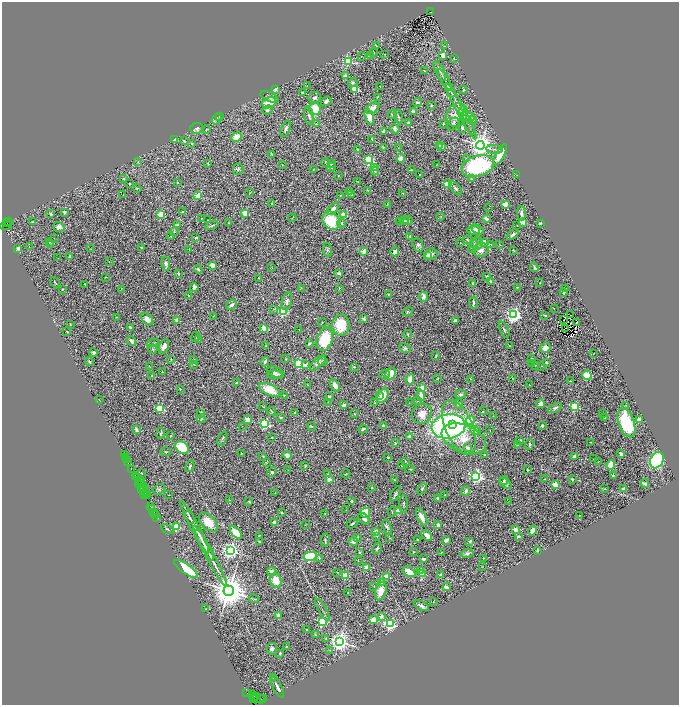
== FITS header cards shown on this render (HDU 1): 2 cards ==
NAXIS1  =                 1354
NAXIS2  =                 1406

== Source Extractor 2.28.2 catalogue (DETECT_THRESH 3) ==
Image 1354 x 1406 px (HDU 1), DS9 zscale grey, zoomed out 1/2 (1 PNG px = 2 x 2 image px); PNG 681 x 707 px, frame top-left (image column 2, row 1406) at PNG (2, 2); each listed source drawn as its Kron ellipse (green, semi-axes under 4 px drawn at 4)
Background 3.78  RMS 0.068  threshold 0.204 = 3 sigma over >= 5 px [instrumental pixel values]
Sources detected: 606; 85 cannot appear on this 1/2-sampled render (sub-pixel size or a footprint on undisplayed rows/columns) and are neither listed nor drawn; of the other 521, the 500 brightest by FLUX_AUTO listed and drawn (21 fainter detections omitted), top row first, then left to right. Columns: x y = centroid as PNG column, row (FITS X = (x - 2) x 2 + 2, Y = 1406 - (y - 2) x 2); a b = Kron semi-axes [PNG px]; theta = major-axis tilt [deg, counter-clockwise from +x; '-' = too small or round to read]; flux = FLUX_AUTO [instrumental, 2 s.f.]
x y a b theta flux
430 12 3 3 - 850
376 46 2 2 - 20
444 46 2 2 - 10
373 53 4 2 - 20
385 54 2 2 - 4
443 55 3 2 - 300
361 56 2 1 - 6.6
371 56 4 3 - 16
454 59 2 1 - 4.4
348 61 4 3 - 850
424 70 2 1 - 7.4
440 71 11 3 -63 31
345 76 2 2 - 190
445 80 12 2 -60 34
353 83 5 4 - 26
307 86 3 2 - 6.1
380 86 2 1 - 5.7
450 87 3 2 - 270
275 89 2 2 - 140
355 89 3 3 - 800
464 89 2 2 - 29
302 93 2 2 - 61
452 93 4 3 - 14
269 97 9 5 -23 47
377 97 3 3 - 9.5
314 98 6 5 - 35
326 101 5 4 - 47
418 102 4 2 - 14
269 103 7 5 21 230
431 106 2 2 - 11
373 108 7 5 32 110
315 109 6 5 - 330
268 110 5 4 - 45
461 111 31 3 -62 130
464 111 5 4 - 20
413 112 4 3 - 41
392 114 4 4 - 33
457 115 12 10 67 240
220 116 2 2 - 40
309 116 9 5 -79 55
369 117 8 4 -73 210
399 117 7 3 -73 21
468 117 6 5 - 46
217 119 6 4 55 30
472 120 4 3 - 47
467 122 15 2 -60 29
408 123 4 3 - 39
316 124 3 2 - 9.3
443 124 3 2 - 14
453 124 7 5 50 30
197 128 6 5 - 39
462 128 3 2 - 39
286 129 9 3 71 32
395 129 5 4 - 39
206 130 4 2 - 10
384 132 4 3 - 56
236 137 5 4 - 150
372 139 2 2 - 16
175 140 2 2 - 60
184 141 2 2 - 12
192 143 3 2 - 5.8
439 145 2 2 - 29
480 145 4 4 - 14000
442 146 2 2 - 220
383 147 2 2 - 22
398 148 3 2 - 10
358 149 2 2 - 75
494 149 8 3 -5 26
272 154 4 3 - 12
500 155 12 4 62 280
401 158 4 4 - 110
467 159 2 2 - 11
369 160 3 3 - 930
138 162 3 3 - 10
326 162 4 2 - 10
208 163 2 2 - 17
331 164 3 3 - 10
282 165 3 2 - 5.7
436 165 2 1 - 4.5
478 166 16 10 17 1200
332 167 4 3 - 20
374 168 2 2 - 8.5
238 169 5 5 - 27
313 169 2 2 - 5.2
411 170 3 3 - 9.6
375 171 4 4 - 22
419 175 2 1 - 8.4
517 175 2 2 - 4.7
338 176 2 1 - 5.2
124 178 2 2 - 33
471 179 4 3 - 12
177 182 2 2 - 21
358 182 3 2 - 6.3
130 183 2 2 - 14
447 184 2 2 - 370
137 188 4 2 - 6.3
455 188 8 3 -51 25
368 190 2 2 - 5.7
349 191 2 1 - 3.9
250 193 2 2 - 5.9
403 193 3 2 - 4.5
123 195 2 2 - 4.4
340 195 2 2 - 5.5
352 195 4 3 - 9
198 196 2 2 - 310
272 203 3 3 - 14
387 204 4 2 - 8.9
505 204 3 3 - 280
489 208 2 2 - 4.4
333 209 7 3 48 76
64 212 2 2 - 100
182 212 2 2 - 27
245 213 3 2 - 350
51 214 2 2 - 75
521 214 7 3 -88 45
161 215 3 3 - 650
344 215 3 2 - 470
440 216 3 2 - 8.1
201 218 2 2 - 5.3
292 218 4 2 - 7.1
486 219 4 3 - 48
208 220 2 2 - 7.4
9 221 4 2 - 390
331 221 10 8 -50 540
404 221 4 3 - 21
408 221 5 4 - 18
32 222 3 2 - 7.2
399 222 2 2 - 8.2
523 222 3 2 - 260
7 223 2 2 - 600
228 223 2 2 - 4.8
341 223 4 4 - 18
540 223 3 2 - 27
6 225 6 2 18 990
177 225 2 2 - 92
212 225 7 3 26 16
517 225 2 2 - 9.2
59 227 6 4 -10 94
478 229 6 4 -32 39
473 230 7 4 -8 130
174 231 3 2 - 6.6
513 235 7 3 38 32
410 236 2 2 - 47
171 237 2 2 - 24
54 238 2 1 - 11
196 238 3 2 - 17
467 240 4 2 - 10
49 242 2 2 - 13
460 242 2 2 - 6.5
484 242 4 3 - 130
477 244 6 5 - 40
491 244 2 2 - 16
499 244 3 2 - 5.4
51 245 2 2 - 8.1
418 245 7 5 -67 39
29 247 3 2 - 5.6
141 247 2 2 - 52
473 247 7 2 61 15
18 248 2 2 - 130
91 249 2 2 - 5.3
189 249 2 1 - 7
327 250 7 4 -82 20
481 250 7 7 - 68
513 250 4 2 - 8.4
364 251 3 2 - 190
395 252 4 3 - 75
431 254 6 5 - 39
427 255 3 3 - 48
70 257 3 2 - 31
58 258 2 1 - 10
109 262 2 2 - 7
166 264 7 3 -79 32
212 265 2 2 - 330
272 267 4 1 - 5.1
534 267 5 3 - 18
198 269 4 3 - 18
178 273 3 2 - 33
339 273 4 2 - 33
105 277 2 2 - 5.3
487 277 4 3 - 23
259 278 3 2 - 5.2
491 281 3 2 - 18
55 282 6 2 -56 11
473 283 3 3 - 15
540 283 2 2 - 5.2
85 285 4 2 - 9.4
194 287 4 3 - 58
517 287 2 2 - 15
301 288 3 2 - 6.8
339 288 2 2 - 14
565 288 2 2 - 7.7
62 289 2 2 - 8.8
121 289 3 2 - 4.2
563 293 2 2 - 44
388 294 2 2 - 16
189 296 2 2 - 23
423 297 5 4 - 53
287 301 9 5 80 48
473 303 6 2 -87 32
231 305 6 3 38 47
554 308 2 1 - 4.6
274 309 4 2 - 8.2
283 312 3 3 - 980
408 312 5 4 - 15
514 315 4 4 - 4200
545 315 4 2 - 15
570 315 2 1 - 6.6
213 316 2 2 - 4.3
116 317 3 2 - 5.8
147 319 7 5 -45 87
364 319 2 2 - 120
177 320 2 2 - 140
564 320 2 1 - 6.1
455 321 4 3 - 28
322 322 2 1 - 6.4
577 323 2 1 - 4.2
70 324 2 2 - 7.5
341 325 10 9 - 390
130 327 3 3 - 23
264 328 2 2 - 300
299 329 2 1 - 10
566 329 2 1 - 3.9
504 330 9 2 -66 22
67 332 2 2 - 21
408 334 4 2 - 8
195 337 5 3 - 14
199 339 2 2 - 9.7
325 339 12 7 73 510
132 341 5 3 - 51
153 343 6 2 9 12
309 343 3 2 - 27
266 345 3 2 - 7.7
509 345 2 1 - 7
164 346 7 4 65 74
405 348 6 4 -28 24
545 348 5 5 - 110
153 349 4 3 - 12
93 353 4 3 - 39
593 354 3 1 - 5.6
436 356 4 2 - 14
531 358 3 2 - 11
171 359 3 3 - 16
193 359 3 2 - 6.4
286 359 3 2 - 9
323 361 5 4 - 19
89 362 4 3 - 27
265 362 5 4 - 28
547 362 4 2 - 13
299 363 3 3 - 1100
318 363 10 4 43 59
532 363 3 2 - 9.1
193 364 3 2 - 6.6
306 365 2 2 - 74
536 365 3 2 - 9.2
541 366 2 2 - 5.6
150 367 2 1 - 5.3
354 367 3 2 - 10
162 372 2 2 - 15
275 372 8 5 -21 44
385 374 5 3 - 20
391 374 6 5 - 260
275 375 8 3 -4 36
587 375 5 4 - 320
152 376 2 2 - 7.2
512 378 4 2 - 7.2
410 379 5 4 - 130
438 379 3 2 - 6.4
470 379 3 2 - 7.1
570 381 3 2 - 7.8
236 383 2 2 - 59
307 385 3 2 - 6.5
335 385 7 4 -54 79
529 385 2 2 - 12
422 388 2 2 - 270
180 389 3 2 - 7.1
269 390 11 5 -26 260
460 394 5 3 - 21
284 395 2 2 - 15
379 395 2 1 - 9.2
421 395 5 3 - 98
383 396 8 5 59 210
329 397 3 2 - 31
99 400 2 1 - 5.8
417 401 3 2 - 5.9
328 402 2 1 - 4
375 403 2 1 - 4.4
409 403 3 2 - 4.9
459 404 4 4 - 45
541 404 4 3 - 100
344 405 3 2 - 46
625 405 3 2 - 5.6
574 406 3 3 - 1200
263 407 4 2 - 8.9
160 408 3 3 - 940
555 408 7 4 25 35
271 411 5 2 - 10
483 411 3 3 - 8
201 413 2 2 - 69
295 413 2 2 - 18
355 414 4 2 - 8.6
422 414 10 9 - 120
603 414 2 2 - 23
493 416 3 2 - 4.9
281 418 2 2 - 28
604 418 3 2 - 14
201 419 4 2 - 18
248 420 2 2 - 380
470 420 4 4 - 680
639 420 2 2 - 260
626 423 15 7 -69 930
265 424 3 3 - 1500
453 424 3 3 - 280
242 426 2 1 - 17
311 426 4 2 - 10
383 426 3 3 - 32
449 426 17 12 8 2900
542 426 2 2 - 16
459 427 29 13 -66 1100
363 429 4 2 - 38
136 430 4 2 - 49
490 430 2 1 - 4.8
475 431 5 4 - 62
161 433 5 3 - 15
170 436 3 2 - 7.3
409 436 3 3 - 38
272 437 3 2 - 7.3
222 439 7 3 67 20
464 439 23 14 -23 330
520 441 2 2 - 91
591 442 2 1 - 6.8
395 443 3 3 - 12
529 444 5 3 - 19
518 445 2 2 - 40
182 447 7 5 -43 490
468 448 2 2 - 120
166 452 5 3 - 15
241 453 2 2 - 20
621 453 2 2 - 150
124 454 2 2 - 77
484 454 2 2 - 11
287 455 5 4 - 59
263 456 3 2 - 11
388 457 2 2 - 15
574 457 4 3 - 35
126 458 4 2 - 700
593 459 3 1 - 7.2
126 460 2 1 - 190
657 460 8 6 63 1500
127 461 2 2 - 280
405 461 2 2 - 9.3
599 461 4 2 - 6.8
266 462 3 2 - 7.9
402 465 2 2 - 13
611 465 5 3 - 260
190 466 5 4 - 28
305 466 3 2 - 10
131 469 3 1 - 290
410 469 4 1 - 7
288 470 3 2 - 4.7
528 470 2 2 - 9.5
272 472 5 4 - 33
142 473 2 2 - 4.5
328 474 3 2 - 7.1
346 474 4 2 - 7.4
613 475 2 2 - 14
476 476 4 4 - 3900
135 477 4 1 - 530
137 478 3 2 - 660
329 479 2 2 - 180
545 479 3 2 - 6.6
572 479 3 3 - 20
139 480 3 1 - 440
394 480 2 2 - 20
504 480 4 3 - 19
141 482 3 2 - 640
505 483 7 3 -36 35
645 483 4 2 - 46
139 484 4 1 - 800
555 485 3 3 - 460
141 488 2 2 - 440
372 488 3 2 - 10
142 489 2 2 - 320
159 489 6 5 - 23
422 489 6 4 61 23
605 489 4 2 - 9
624 489 3 3 - 66
144 490 7 2 81 1100
466 491 5 3 - 38
145 492 3 2 - 1300
275 493 3 2 - 6.3
395 494 8 3 61 27
145 495 2 1 - 150
147 495 2 1 - 120
168 495 2 1 - 6
445 495 2 1 - 8
437 499 2 2 - 89
230 500 2 2 - 8.6
249 501 3 2 - 10
351 501 4 4 - 21
509 502 2 1 - 3.9
403 504 9 2 -89 16
150 507 3 1 - 240
152 508 3 2 - 290
346 510 2 2 - 4.6
398 511 3 2 - 450
154 512 2 1 - 260
392 512 4 2 - 10
281 513 2 2 - 9
365 513 5 5 - 280
155 514 3 2 - 640
325 514 2 1 - 6.1
579 516 2 1 - 8.5
156 517 2 1 - 110
190 517 7 2 -63 41
422 517 9 4 -64 100
364 519 6 4 -40 33
208 522 12 7 -47 250
275 523 2 2 - 170
352 524 6 3 30 25
438 524 2 2 - 120
305 525 3 2 - 4.2
177 526 3 3 - 620
195 527 29 2 -62 180
387 527 7 3 -70 24
167 529 6 3 -26 16
515 530 2 2 - 260
533 531 5 3 - 77
236 532 8 4 -46 290
376 532 2 2 - 220
259 535 2 2 - 22
427 535 6 4 -48 110
518 536 4 2 - 23
357 537 4 2 - 7.5
377 537 3 2 - 8.5
389 538 3 1 - 7.5
325 540 6 3 78 19
417 540 2 2 - 14
446 540 3 3 - 45
259 541 2 2 - 31
470 541 4 3 - 28
353 542 5 4 - 65
204 545 18 2 -62 100
377 548 6 3 61 22
230 550 4 4 - 5000
537 550 2 2 - 42
414 552 2 2 - 8.1
441 552 2 2 - 7.3
360 553 3 2 - 12
467 553 6 4 16 33
210 556 34 2 -62 190
310 556 7 4 10 810
319 558 2 2 - 21
483 558 2 1 - 6.4
423 559 3 2 - 35
358 561 2 2 - 7.3
482 567 2 1 - 4.1
366 568 3 2 - 210
186 569 14 5 -35 580
421 570 2 2 - 23
272 571 4 4 - 65
337 572 3 2 - 5.5
409 572 7 4 -32 150
422 573 3 2 - 460
440 574 2 2 - 16
345 576 3 3 - 530
386 576 2 2 - 290
276 580 7 6 - 180
382 583 2 2 - 45
374 586 3 2 - 4.6
446 587 4 2 - 39
229 591 5 5 - 36000
381 591 9 5 73 190
348 593 2 1 - 9.6
254 599 5 2 - 13
433 602 3 1 - 4.3
421 606 8 3 -27 50
206 609 2 1 - 8.3
322 610 12 1 -59 23
278 615 3 3 - 44
381 616 2 2 - 120
373 620 3 2 - 400
322 622 3 3 - 1100
390 624 4 3 - 2100
307 629 2 2 - 17
315 634 4 3 - 12
326 639 3 2 - 11
339 641 4 4 - 8300
286 646 2 2 - 12
272 649 5 5 - 46
330 650 3 2 - 4.2
280 653 3 3 - 20
274 678 4 3 - 11
277 687 11 2 -61 96
247 693 2 1 - 160
253 695 3 1 - 350
255 697 2 1 - 360
263 698 2 1 - 70
253 699 4 1 - 460
256 699 5 2 - 630
261 699 4 2 - 820
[21 fainter detections neither listed nor drawn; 85 sub-pixel or undisplayed-footprint detections neither listed nor drawn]